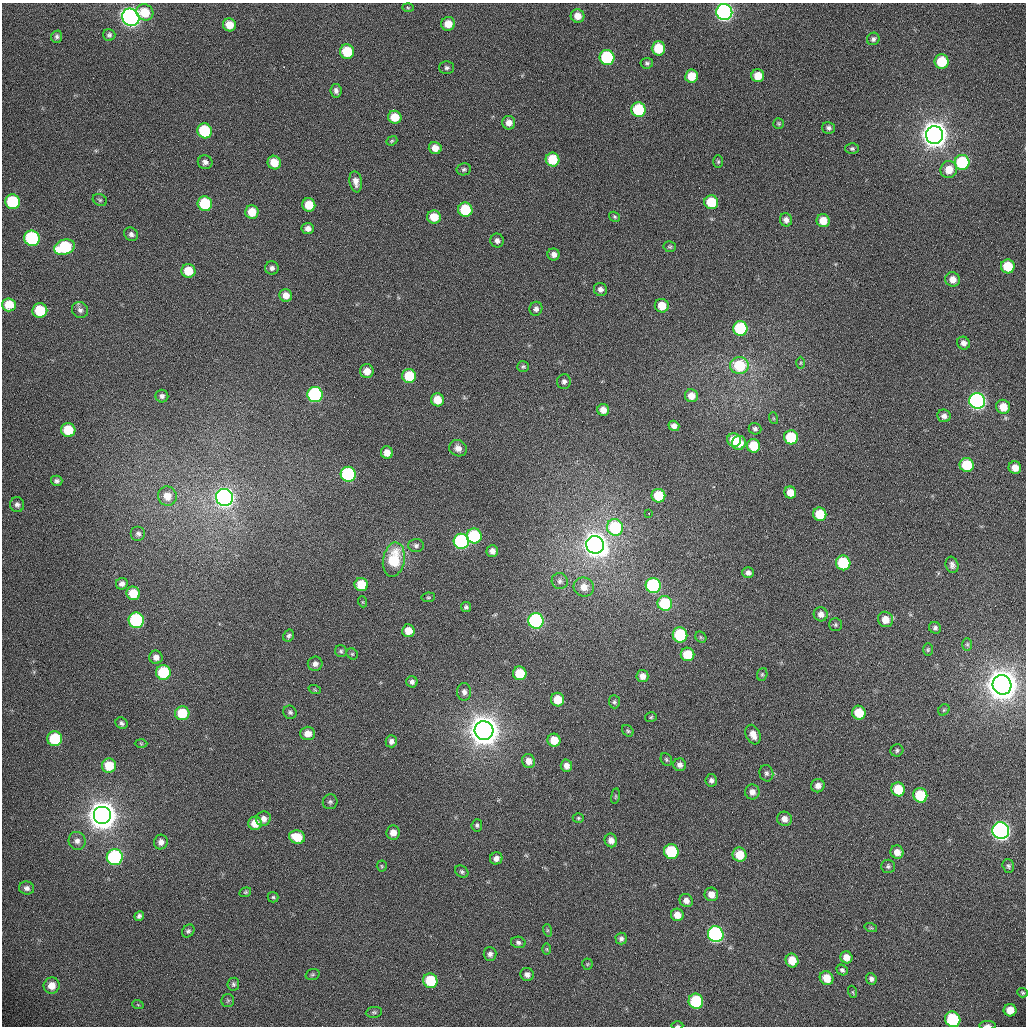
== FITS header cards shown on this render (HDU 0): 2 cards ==
NAXIS1  =                 1024 /fastest changing axis
NAXIS2  =                 1024 /next to fastest changing axis

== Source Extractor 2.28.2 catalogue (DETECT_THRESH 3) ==
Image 1024 x 1024 px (HDU 0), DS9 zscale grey, 1 PNG px = 1 image px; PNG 1028 x 1028 px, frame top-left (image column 1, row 1024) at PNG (2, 3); each listed source drawn as its Kron ellipse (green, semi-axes under 4 px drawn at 4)
Background 366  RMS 12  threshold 37.3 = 3 sigma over >= 5 px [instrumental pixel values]
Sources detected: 236; all 236 listed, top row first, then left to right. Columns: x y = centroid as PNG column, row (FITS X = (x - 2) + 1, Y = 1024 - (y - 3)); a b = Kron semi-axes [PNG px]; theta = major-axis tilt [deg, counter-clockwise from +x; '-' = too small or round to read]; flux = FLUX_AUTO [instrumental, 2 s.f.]
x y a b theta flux
408 8 6 4 -2 9.5e+02
145 12 8 8 - 1.7e+04
724 12 8 8 - 3.7e+05
578 16 7 6 - 8.2e+03
131 17 9 8 - 5.6e+05
448 24 7 7 - 1.1e+04
229 25 6 6 - 1.2e+04
109 35 6 6 - 2.0e+03
57 37 6 5 - 2.0e+03
873 39 6 6 - 2.3e+03
658 48 7 6 - 2.5e+04
347 52 7 7 - 2.9e+04
607 57 7 7 - 7.6e+04
942 61 7 7 - 3.0e+04
647 63 6 5 - 1.8e+03
447 68 7 6 - 2.1e+03
691 76 6 6 - 1.6e+04
758 76 6 6 - 1.3e+04
336 91 7 5 -83 3.1e+03
638 110 7 7 - 5.4e+04
395 117 7 6 - 1.6e+04
509 123 7 6 - 5.9e+03
779 123 5 5 - 1.2e+03
828 128 6 6 - 2.3e+03
205 131 7 7 - 5.3e+04
934 135 9 8 - 1.7e+06
392 141 6 4 22 1.1e+03
435 148 6 6 - 8.1e+03
852 149 6 5 - 1.7e+03
553 160 7 7 - 2.8e+04
205 162 7 6 - 3.3e+03
718 162 6 5 - 1.3e+03
962 162 7 7 - 6.1e+04
274 163 7 6 - 1.5e+04
464 169 7 6 - 1.9e+03
949 170 9 8 - 1.2e+04
356 182 11 6 -81 5.5e+03
100 200 7 5 -27 1.4e+03
13 202 7 7 - 5.7e+04
711 202 7 6 - 3.1e+04
205 204 7 7 - 4.6e+04
309 205 7 6 - 1.7e+04
465 210 7 7 - 4.1e+04
252 212 7 6 - 1.7e+04
434 217 7 6 - 1.4e+04
615 217 6 4 -34 1.2e+03
786 220 6 6 - 4.0e+03
823 221 6 6 - 1.3e+04
308 229 6 5 - 4.4e+03
131 234 7 6 - 2.7e+03
32 238 8 7 - 1.1e+05
497 241 7 6 - 3.3e+03
65 247 10 7 18 6.6e+04
670 247 6 5 - 1.4e+03
554 254 6 6 - 4.3e+03
1008 266 7 7 - 2.7e+04
272 268 7 6 - 2.9e+03
188 271 7 7 - 1.7e+04
953 279 7 7 - 7.1e+03
600 289 7 6 - 3.2e+03
286 295 6 6 - 7.3e+03
9 305 7 6 - 2.1e+04
662 306 7 6 - 1.3e+04
536 309 7 6 - 3.2e+03
80 310 8 7 - 3.1e+03
40 311 7 7 - 3.4e+04
740 328 7 7 - 7.2e+04
963 343 6 6 - 4.0e+03
800 363 6 4 89 1.0e+03
739 365 9 8 - 4.0e+04
523 366 6 5 - 1.5e+03
367 371 7 7 - 7.9e+03
409 376 7 7 - 2.9e+04
564 381 7 7 - 2.8e+03
315 395 8 7 - 1.5e+05
162 396 6 6 - 2.7e+03
691 396 6 6 - 8.9e+03
438 400 6 6 - 1.5e+04
977 401 8 8 - 3.3e+05
1003 407 7 7 - 1.2e+04
603 410 6 6 - 6.8e+03
944 416 7 6 - 3.8e+03
773 418 6 4 -71 1.1e+03
674 426 5 5 - 4.1e+03
755 429 6 5 - 2.1e+03
68 430 7 7 - 2.5e+04
791 437 7 7 - 4.4e+04
734 440 7 6 - 2.1e+04
739 443 7 6 - 1.2e+04
754 446 7 6 - 2.7e+04
458 448 9 8 - 5.3e+03
387 453 6 6 - 7.9e+03
967 465 7 7 - 3.4e+04
1015 468 6 6 - 7.8e+03
348 474 7 7 - 1.2e+05
57 481 6 5 - 2.3e+03
790 492 6 6 - 1.0e+04
167 496 10 9 - 9.8e+03
658 496 7 6 - 3.3e+04
224 497 8 8 - 4.9e+05
17 505 7 7 - 2.7e+03
648 513 3 2 - 1.3e+03
820 514 7 6 - 2.6e+04
615 527 8 8 - 6.7e+04
138 534 7 7 - 2.5e+03
474 536 7 7 - 7.4e+04
461 541 8 7 - 1.6e+05
416 545 7 6 - 2.3e+03
595 545 9 8 - 1.1e+06
492 551 6 5 - 4.8e+03
394 560 17 10 79 3.3e+04
843 563 7 7 - 5.2e+04
952 565 8 6 -75 3.3e+03
748 573 5 5 - 3.2e+03
560 581 8 8 - 2.8e+03
122 584 6 5 - 3.3e+03
361 585 7 6 - 2.3e+04
653 585 7 7 - 1.4e+05
584 587 10 9 - 8.7e+03
133 593 7 6 - 1.9e+04
428 597 7 5 7 1.2e+03
363 602 5 3 - 7.4e+02
665 603 7 7 - 5.5e+04
466 607 5 5 - 1.9e+03
821 614 7 7 - 4.7e+03
885 619 8 7 - 9.8e+03
136 620 8 7 - 1.2e+05
536 621 8 7 - 1.9e+05
835 625 6 6 - 1.8e+03
935 628 6 5 - 2.3e+03
408 631 6 6 - 1.1e+04
680 635 7 7 - 7.2e+04
289 636 6 5 - 2.0e+03
701 637 6 5 - 1.3e+03
967 644 6 5 - 1.3e+03
928 650 6 5 - 1.2e+03
341 651 6 6 - 1.5e+03
352 654 6 5 - 1.2e+03
687 654 7 6 - 2.4e+04
156 657 6 6 - 4.5e+03
315 664 7 7 - 3.6e+03
163 672 7 7 - 5.1e+04
520 673 7 6 - 2.5e+04
762 674 6 5 - 1.4e+03
642 676 6 6 - 5.5e+03
412 682 6 5 - 2.9e+03
1002 685 10 9 - 2.4e+06
315 690 6 4 -19 9.6e+02
464 692 9 7 -85 3.6e+03
557 700 7 6 - 1.7e+04
614 702 6 5 - 1.6e+03
944 710 6 5 - 1.2e+03
290 712 7 6 - 2.0e+03
182 713 7 7 - 2.7e+04
859 713 7 6 - 2.3e+04
651 717 6 4 16 1.2e+03
122 723 6 5 - 2.0e+03
484 731 9 9 - 2.3e+06
628 731 6 5 - 1.4e+03
308 733 7 6 - 6.9e+03
753 735 10 7 -68 7.8e+03
55 739 7 7 - 4.3e+04
554 740 6 6 - 1.3e+04
391 741 6 6 - 3.5e+03
141 743 6 4 -2 9.4e+02
897 750 6 6 - 1.7e+03
666 759 7 5 -60 1.4e+03
529 761 7 6 - 6.2e+03
680 765 6 6 - 4.0e+03
109 766 7 7 - 2.0e+04
566 766 6 5 - 4.8e+03
766 773 8 7 - 2.6e+03
711 780 6 6 - 2.9e+03
818 786 7 6 - 5.3e+03
898 789 7 6 - 2.7e+04
752 792 7 7 - 4.9e+03
920 795 7 7 - 4.3e+04
615 796 8 4 82 1.1e+03
330 802 7 7 - 2.0e+03
102 815 9 9 - 2.1e+06
578 818 5 4 - 1.2e+03
263 819 7 7 - 4.7e+03
784 819 7 7 - 5.4e+03
255 823 7 6 - 1.2e+04
477 825 6 5 - 1.7e+03
1001 831 8 8 - 4.9e+05
393 833 7 7 - 6.7e+03
297 837 8 6 -17 1.9e+04
611 840 7 6 - 5.6e+03
77 841 9 8 - 4.3e+03
161 842 7 6 - 3.9e+03
671 851 7 7 - 6.2e+04
897 852 7 6 - 6.3e+03
739 855 7 7 - 1.7e+04
115 857 8 8 - 1.2e+05
496 858 6 6 - 4.4e+03
382 866 5 5 - 1.2e+03
888 866 7 6 - 1.9e+03
1008 866 7 5 -72 1.9e+03
462 872 7 5 -33 1.7e+03
27 888 7 6 - 3.3e+03
245 892 6 4 20 1.2e+03
711 894 7 6 - 7.6e+03
273 897 5 5 - 1.3e+03
686 901 7 6 - 5.2e+03
677 915 6 6 - 8.7e+03
139 916 5 4 - 2.1e+03
871 928 6 4 -18 1.0e+03
547 930 6 4 -72 1.2e+03
188 931 7 5 50 1.8e+03
716 934 8 7 - 2.3e+05
621 939 6 5 - 2.4e+03
518 942 7 5 -13 2.5e+03
547 949 6 4 -89 9.2e+02
490 954 7 6 - 3.0e+03
846 957 6 6 - 6.5e+03
792 960 7 6 - 1.5e+04
587 964 5 5 - 1.1e+03
842 970 6 5 - 1.9e+03
312 974 7 5 18 1.3e+03
527 974 7 6 - 3.8e+03
827 978 7 6 - 1.3e+04
871 979 6 5 - 2.7e+03
430 981 7 7 - 3.7e+04
233 984 6 6 - 1.8e+03
52 985 8 8 - 8.2e+03
853 992 6 4 -71 9.7e+02
1023 993 5 4 - 1.2e+03
228 1000 6 6 - 1.4e+03
696 1001 8 7 - 6.3e+04
138 1005 6 3 -19 8.9e+02
1010 1010 6 6 - 1.2e+04
374 1012 8 5 8 1.7e+03
953 1019 8 7 - 7.4e+04
987 1025 8 3 1 2.4e+03
677 1026 6 3 0 1.0e+03
At the frame edge (FLAGS 8, measured only in part): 3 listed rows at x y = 724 12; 987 1025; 677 1026